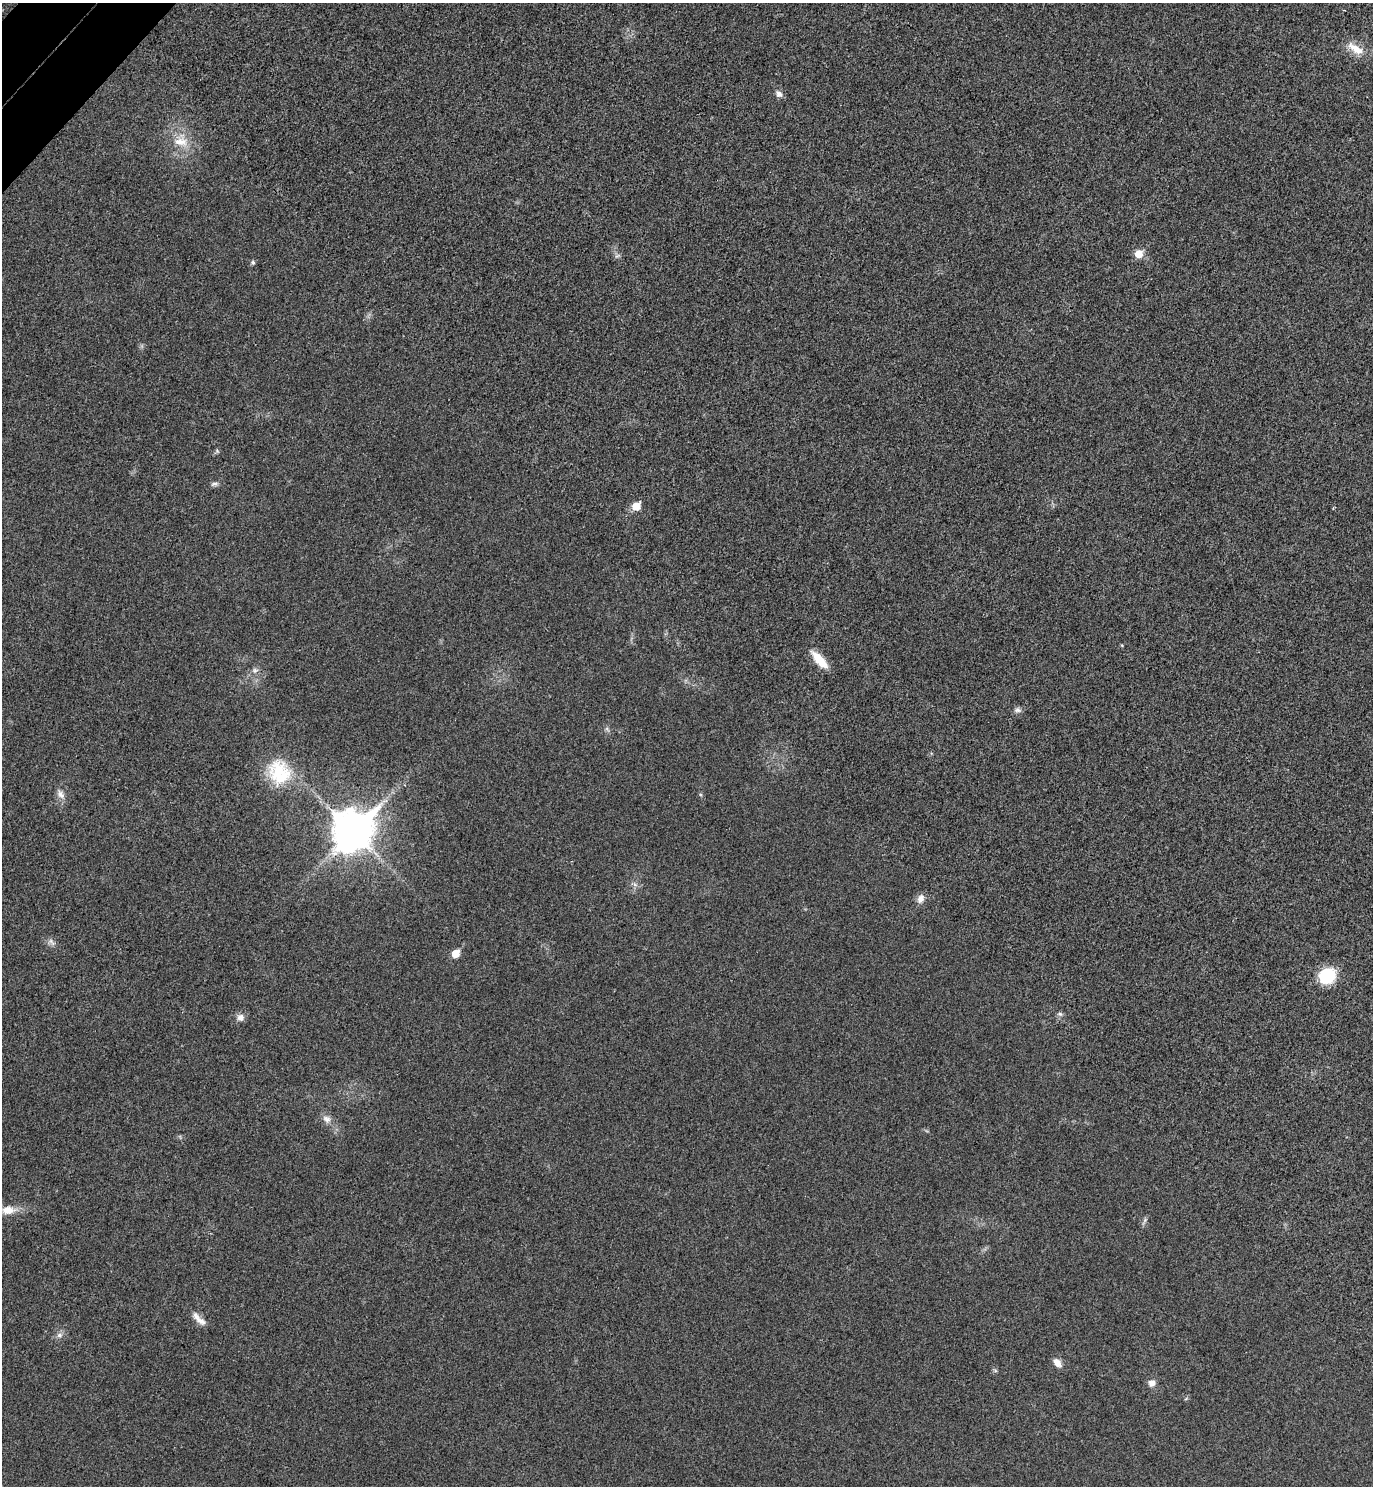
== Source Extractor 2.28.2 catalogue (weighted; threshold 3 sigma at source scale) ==
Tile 11 of 4 x 4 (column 3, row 3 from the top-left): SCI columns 2944-4314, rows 1531-3014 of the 6026 x 6025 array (HDU 1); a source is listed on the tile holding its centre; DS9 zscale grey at full resolution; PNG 1375 x 1488 px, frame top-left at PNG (2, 3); no overlay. Shown black and unused: <1% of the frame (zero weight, under 3 of 4 exposures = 6% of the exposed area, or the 3 px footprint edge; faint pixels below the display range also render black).
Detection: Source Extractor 2.28.2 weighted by HDU 2 'WHT'; one run over the whole footprint, this tile lists its part. Background 0.0217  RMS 0.0063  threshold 0.0282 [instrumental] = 3 sigma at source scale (4.5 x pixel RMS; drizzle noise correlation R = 1.50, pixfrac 1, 0.05/0.05 arcsec/px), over >= 5 px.
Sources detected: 28; all 28 listed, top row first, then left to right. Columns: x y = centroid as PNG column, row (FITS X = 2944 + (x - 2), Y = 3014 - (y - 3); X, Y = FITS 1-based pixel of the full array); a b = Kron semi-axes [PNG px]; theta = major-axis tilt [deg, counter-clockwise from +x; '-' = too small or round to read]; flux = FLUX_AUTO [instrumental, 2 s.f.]
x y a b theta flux
1355 49 26 11 -33 9.7
779 94 9 7 -50 3
181 142 23 13 -8 12
1139 254 6 6 - 9.8
617 256 8 4 36 1.2
253 262 5 5 - 1.3
214 484 11 5 15 1.8
636 506 6 5 - 13
819 660 24 9 -48 12
255 670 9 7 12 2.4
1017 710 10 7 0 2.1
279 772 34 28 -64 32
61 794 13 8 -52 3.5
353 831 16 13 50 1400
921 899 12 9 67 3.9
51 942 13 5 -54 2.2
455 953 6 5 - 12
1327 976 17 15 31 26
1060 1014 7 6 - 1.5
240 1017 9 9 - 3.4
327 1119 12 10 -33 3.9
8 1210 18 11 1 8.5
1145 1220 7 4 71 1.3
199 1319 24 8 -42 5.2
59 1335 8 6 1 2.2
1057 1363 11 7 -51 4.6
995 1371 6 4 -1 0.87
1152 1383 9 8 - 3.6
Isophote crosses this tile's border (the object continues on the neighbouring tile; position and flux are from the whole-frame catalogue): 1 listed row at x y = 8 1210